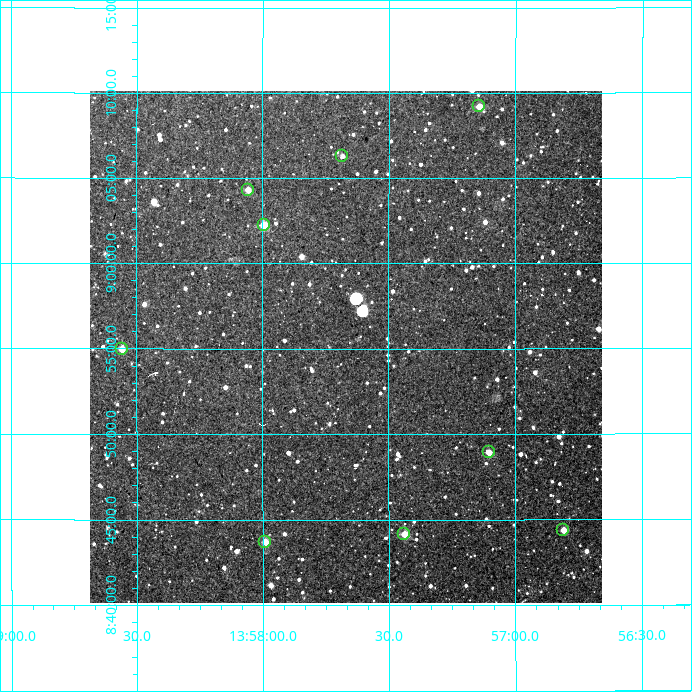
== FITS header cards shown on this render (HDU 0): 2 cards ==
NAXIS1  =                  512
NAXIS2  =                  512

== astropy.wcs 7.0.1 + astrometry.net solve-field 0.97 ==
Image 512 x 512 px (HDU 0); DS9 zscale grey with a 90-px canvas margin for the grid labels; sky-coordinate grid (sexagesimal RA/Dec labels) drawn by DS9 from the SOLVED WCS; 9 Tycho-2 reference stars matched to detected sources circled (green)
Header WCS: RA---TAN/DEC--TAN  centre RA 13:57:40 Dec +08:55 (209.42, +8.92 deg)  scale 3.52 arcsec/px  FOV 30.0' x 30.0'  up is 0 deg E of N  parity normal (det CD < 0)
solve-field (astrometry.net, Tycho-2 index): VERIFIED the header's WCS against the Tycho-2 star catalogue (verified at 2 index scales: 9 matches each, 0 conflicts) and refined it, rather than solving blind
Solved WCS: RA---TAN-SIP/DEC--TAN-SIP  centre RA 13:57:40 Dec +08:55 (209.42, +8.92 deg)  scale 3.52 arcsec/px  FOV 30.1' x 30.0'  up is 0 deg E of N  parity normal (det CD < 0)
The solver's refit moves the header's centre by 3 arcsec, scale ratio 1.002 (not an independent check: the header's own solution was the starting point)
Tycho-2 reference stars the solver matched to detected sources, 9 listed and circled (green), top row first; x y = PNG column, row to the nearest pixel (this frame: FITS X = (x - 90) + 1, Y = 512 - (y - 94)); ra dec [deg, ICRS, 3 dp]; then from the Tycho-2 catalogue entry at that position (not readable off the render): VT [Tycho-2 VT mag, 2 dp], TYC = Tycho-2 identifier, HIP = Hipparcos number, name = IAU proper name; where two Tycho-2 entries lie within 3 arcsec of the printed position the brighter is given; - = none
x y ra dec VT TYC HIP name
479 109 209.285 +9.153 11.32 900-114-1 - -
342 159 209.421 +9.105 12.30 901-167-1 - -
248 193 209.514 +9.072 12.03 901-998-1 - -
264 228 209.498 +9.038 11.16 901-947-1 - -
122 352 209.640 +8.916 11.91 901-793-1 - -
489 455 209.276 +8.816 11.93 900-126-1 - -
563 533 209.202 +8.740 12.11 900-176-1 - -
404 537 209.360 +8.736 11.20 900-177-1 - -
265 545 209.497 +8.728 11.50 901-543-1 - -